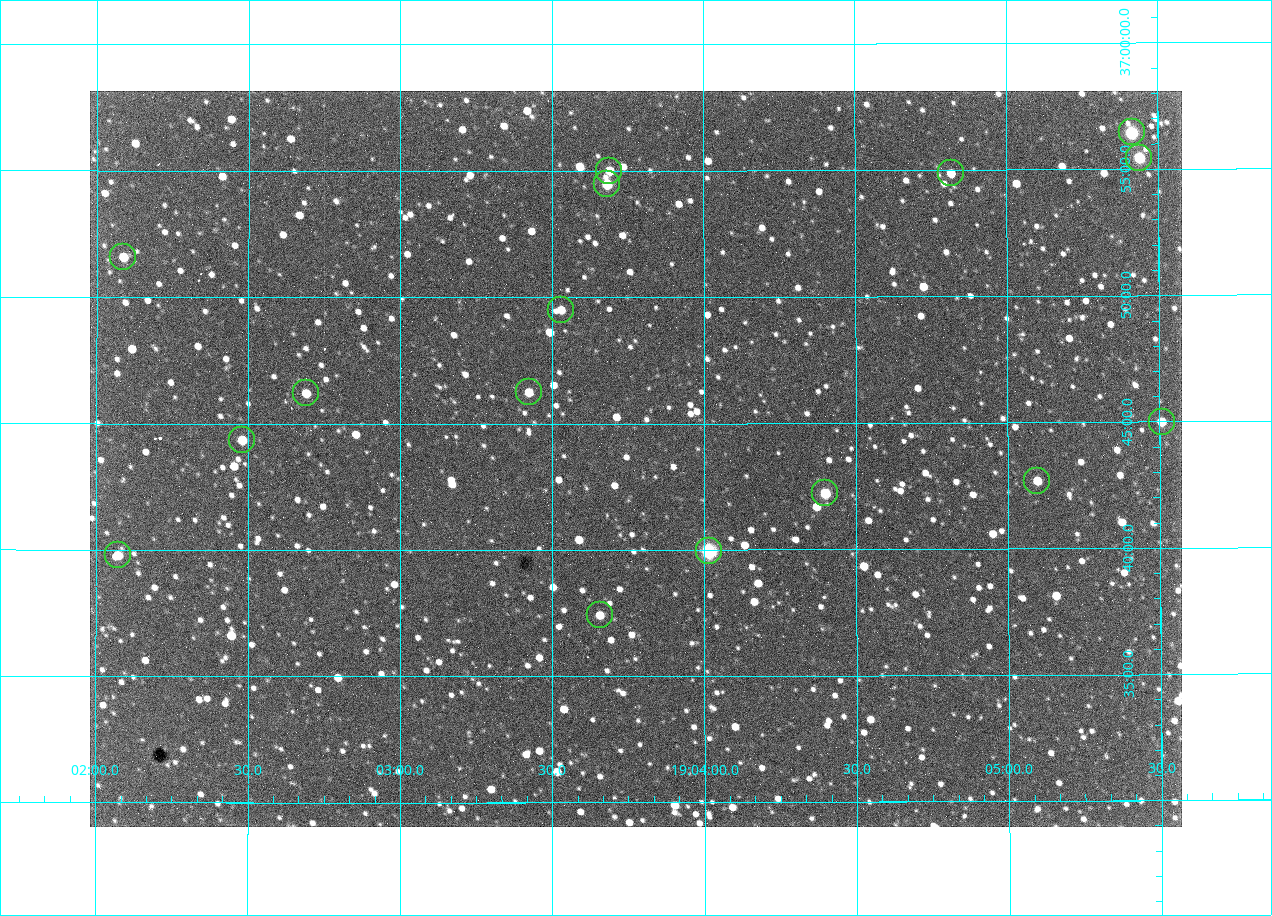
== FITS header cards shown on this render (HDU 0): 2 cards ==
NAXIS1  =                 1092 /fastest changing axis
NAXIS2  =                  736 /next to fastest changing axis

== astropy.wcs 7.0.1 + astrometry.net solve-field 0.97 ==
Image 1092 x 736 px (HDU 0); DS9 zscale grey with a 90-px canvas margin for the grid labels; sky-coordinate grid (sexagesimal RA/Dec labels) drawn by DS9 from the SOLVED WCS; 16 Tycho-2 reference stars matched to detected sources circled (green)
Header WCS: none
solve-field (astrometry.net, Tycho-2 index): SOLVED blind (the file carries no WCS)
Solved WCS: RA---TAN-SIP/DEC--TAN-SIP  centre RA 19:03:46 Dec +36:44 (285.94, +36.73 deg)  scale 2.37 arcsec/px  FOV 43.2' x 29.1'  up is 0 deg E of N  parity flipped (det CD > 0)
(file carries no celestial WCS; the grid is the blind solution)
Tycho-2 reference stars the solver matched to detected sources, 16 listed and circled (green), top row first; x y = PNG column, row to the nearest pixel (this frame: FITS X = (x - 90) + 1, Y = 736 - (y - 91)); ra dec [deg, ICRS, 3 dp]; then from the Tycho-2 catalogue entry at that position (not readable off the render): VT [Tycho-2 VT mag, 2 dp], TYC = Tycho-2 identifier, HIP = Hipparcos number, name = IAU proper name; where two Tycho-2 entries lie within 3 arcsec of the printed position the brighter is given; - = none
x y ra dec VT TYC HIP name
1132 132 286.353 +36.941 8.32 2652-644-1 93748 -
1139 158 286.360 +36.924 9.83 2652-14-1 - -
609 171 285.922 +36.917 10.48 2652-1249-1 - -
951 173 286.204 +36.915 10.94 2652-350-1 - -
607 184 285.920 +36.908 9.57 2652-218-1 - -
123 257 285.522 +36.860 10.88 2651-1921-1 - -
561 310 285.882 +36.825 10.95 2652-329-1 - -
529 392 285.856 +36.771 11.11 2652-1253-1 - -
306 393 285.672 +36.770 11.14 2651-2527-1 - -
1162 422 286.377 +36.750 10.72 2652-110-1 - -
242 440 285.620 +36.739 11.03 2651-1906-1 - -
1037 481 286.274 +36.711 10.88 2652-1070-1 - -
825 493 286.100 +36.704 10.14 2652-1649-1 - -
709 551 286.004 +36.666 8.52 2652-1368-1 - -
118 555 285.518 +36.663 10.71 2651-2245-1 - -
600 615 285.914 +36.624 11.11 2652-845-1 - -